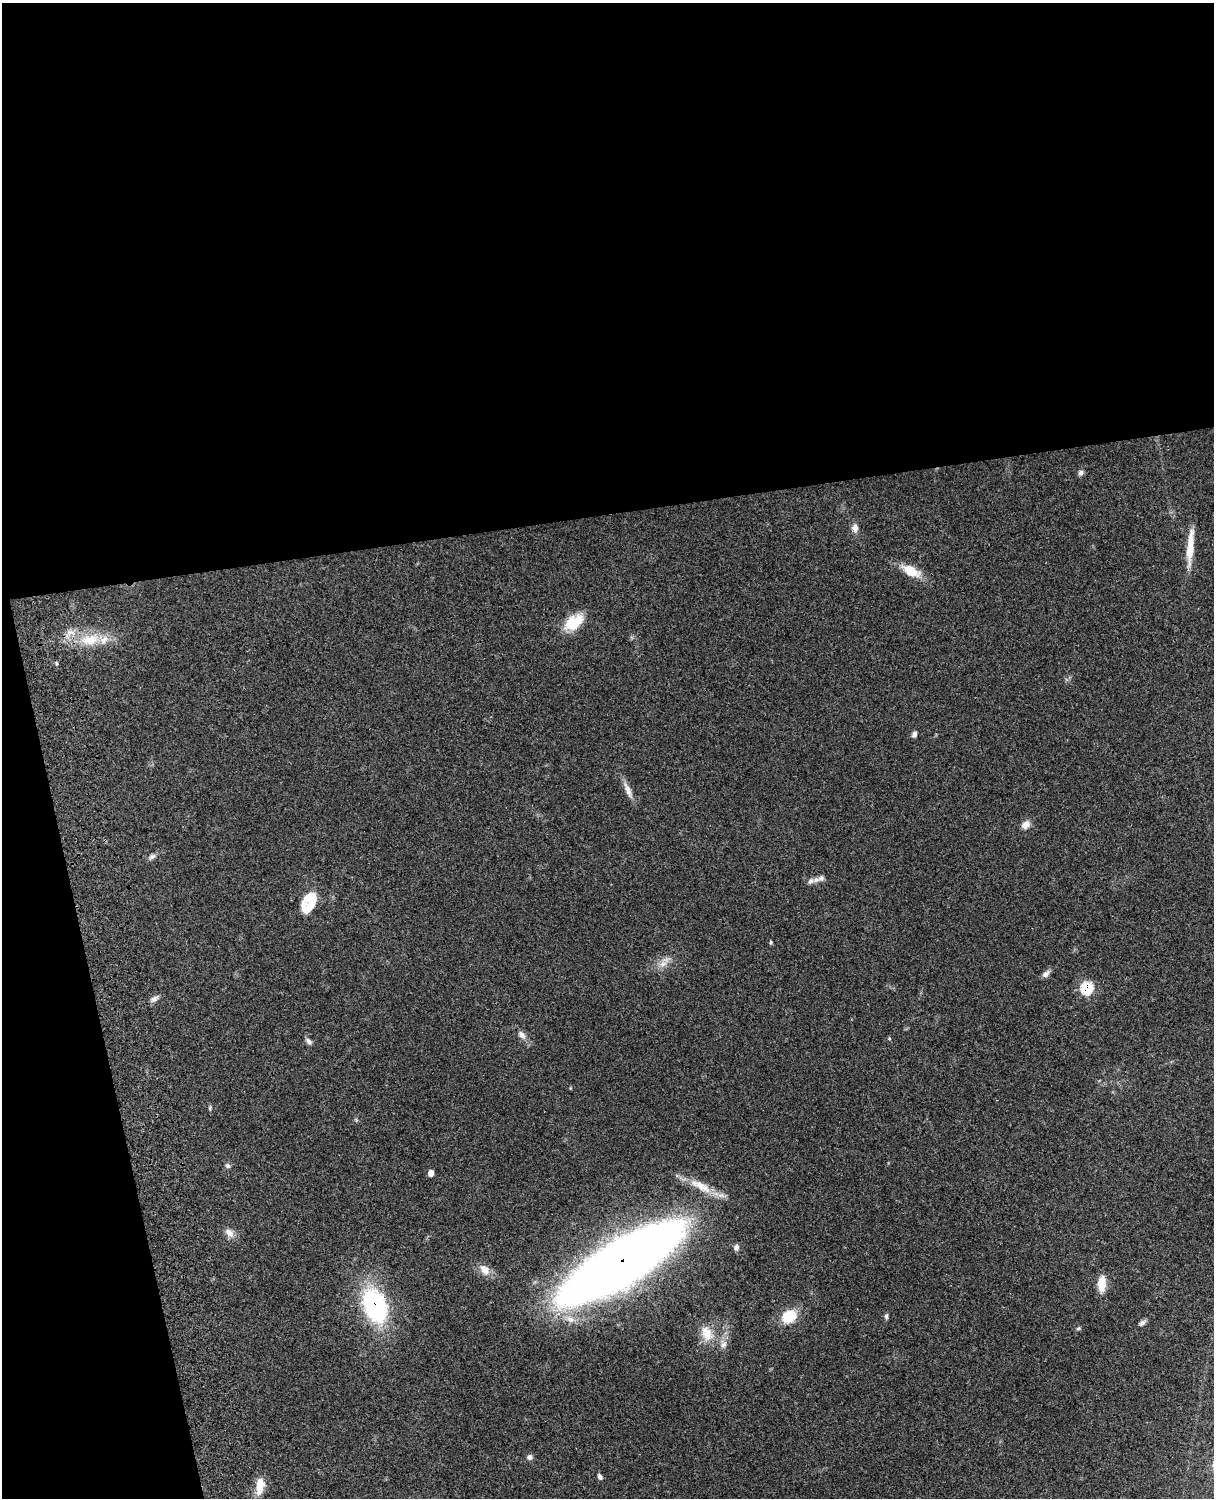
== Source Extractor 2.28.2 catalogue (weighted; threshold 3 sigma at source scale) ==
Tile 1 of 4 x 3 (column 1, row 1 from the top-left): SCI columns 122-1333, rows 3268-4763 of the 5088 x 4928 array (HDU 1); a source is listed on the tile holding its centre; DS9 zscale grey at full resolution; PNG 1216 x 1500 px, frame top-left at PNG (2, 3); no overlay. Shown black and unused: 39% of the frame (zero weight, under 3 of 4 exposures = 6% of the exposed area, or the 3 px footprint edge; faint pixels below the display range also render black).
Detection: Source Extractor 2.28.2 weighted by HDU 2 'WHT'; one run over the whole footprint, this tile lists its part. Background 0.0975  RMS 0.0063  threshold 0.0285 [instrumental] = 3 sigma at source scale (4.5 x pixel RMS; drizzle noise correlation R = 1.50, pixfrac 1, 0.05/0.05 arcsec/px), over >= 5 px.
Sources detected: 42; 1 inside a brighter object's white glare — not listed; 3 inside a brighter listed object's ellipse — not listed separately; the other 38 listed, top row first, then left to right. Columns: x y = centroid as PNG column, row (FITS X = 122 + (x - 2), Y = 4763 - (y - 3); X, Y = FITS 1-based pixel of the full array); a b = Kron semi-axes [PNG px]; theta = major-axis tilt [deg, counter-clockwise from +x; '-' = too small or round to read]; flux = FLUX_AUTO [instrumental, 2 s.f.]
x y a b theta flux
1081 473 7 6 - 1.7
855 528 10 8 89 3.5
1190 547 46 7 85 13
911 571 22 10 -28 12
574 622 23 13 35 18
90 640 30 16 9 20
914 734 7 6 - 1.9
628 790 23 7 -68 4.9
1026 825 12 9 45 3.9
152 856 11 6 32 1.9
810 881 12 8 30 2.8
310 897 21 13 25 11
771 942 5 4 - 0.71
663 964 11 7 31 4.1
1046 974 11 7 38 2.4
1086 988 7 7 - 36
154 998 12 6 28 2.4
522 1035 12 8 -50 3.4
308 1041 10 5 -45 1.9
228 1166 7 6 - 1.4
431 1173 5 5 - 4.2
702 1186 32 10 -34 13
229 1233 14 9 -42 4.2
736 1247 7 6 - 2.2
621 1263 81 23 32 1500
485 1270 15 10 -46 5.9
1102 1284 19 9 88 8.4
375 1306 30 19 -69 86
789 1316 13 10 33 21
886 1316 7 5 89 1.3
570 1320 12 8 -20 4.4
1142 1323 11 5 35 1.8
1078 1328 6 5 - 0.87
707 1333 24 14 -66 11
723 1345 10 7 45 2.7
529 1457 7 7 - 2
600 1477 7 5 -62 1.7
260 1486 23 10 84 9
Overlapping masked pixels (flux is a lower limit): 3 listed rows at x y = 1086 988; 621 1263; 375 1306